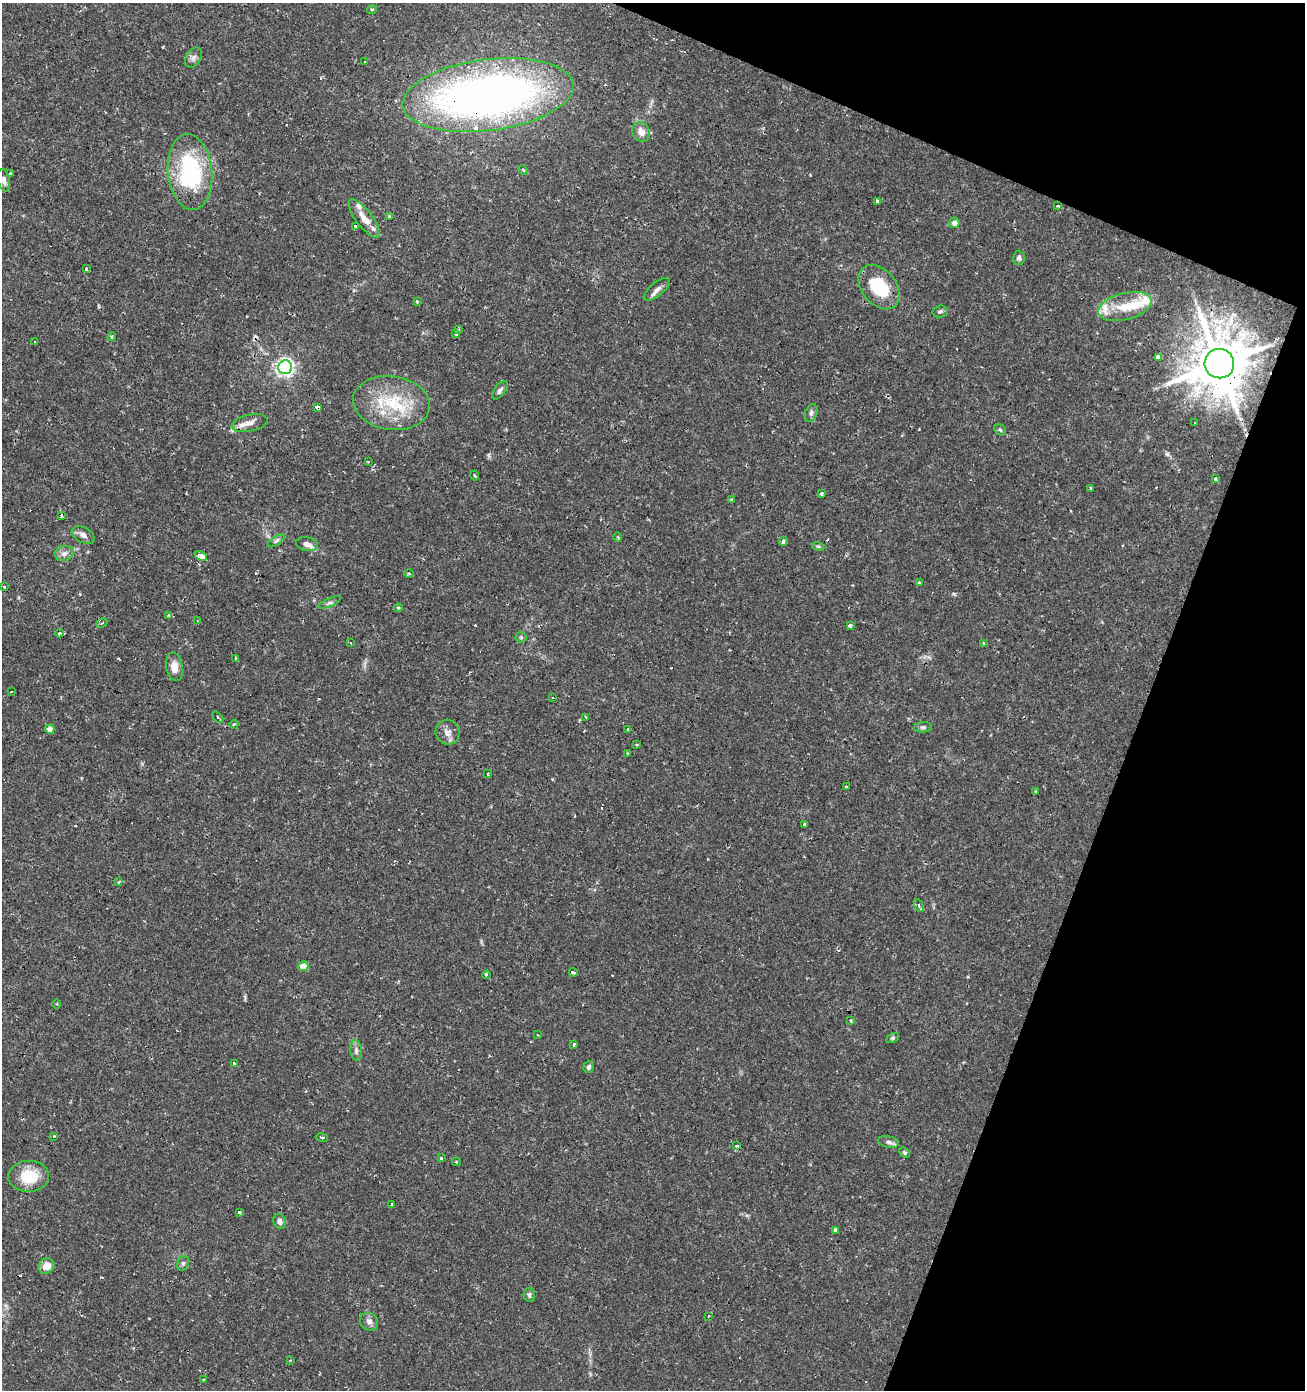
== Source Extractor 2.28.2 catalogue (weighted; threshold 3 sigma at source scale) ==
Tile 8 of 4 x 4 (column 4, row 2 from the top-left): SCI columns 4180-5482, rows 2777-4164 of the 5688 x 5556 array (HDU 1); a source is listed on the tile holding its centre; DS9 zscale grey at full resolution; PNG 1307 x 1392 px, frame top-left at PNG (2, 3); each listed source drawn as its Kron ellipse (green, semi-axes under 4 px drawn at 4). Shown black and unused: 19% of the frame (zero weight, under 2 of 3 exposures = <1% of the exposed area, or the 3 px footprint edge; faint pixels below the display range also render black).
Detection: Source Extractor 2.28.2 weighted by HDU 2 'WHT'; one run over the whole footprint, this tile lists its part. Background 0.0153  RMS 0.0019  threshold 0.00852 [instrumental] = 3 sigma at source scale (4.5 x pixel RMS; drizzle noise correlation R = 1.50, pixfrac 1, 0.0396/0.0396 arcsec/px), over >= 5 px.
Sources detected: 136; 17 cosmic-ray / hot-pixel residue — neither listed nor drawn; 6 inside a brighter listed object's ellipse — not listed separately; the other 113 listed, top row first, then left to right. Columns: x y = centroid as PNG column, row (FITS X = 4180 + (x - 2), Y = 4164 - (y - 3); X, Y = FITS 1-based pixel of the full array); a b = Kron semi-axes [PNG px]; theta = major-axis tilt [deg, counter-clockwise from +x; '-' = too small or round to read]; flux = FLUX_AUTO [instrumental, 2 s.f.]
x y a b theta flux
372 9 5 3 - 0.22
193 58 11 7 61 0.73
365 61 3 3 - 0.68
488 95 86 35 7 120
641 132 10 8 -61 1.5
523 170 5 3 - 0.2
190 172 38 22 -84 21
11 173 4 3 - 0.51
4 180 11 6 -77 0.83
877 201 4 3 - 0.51
1058 206 3 3 - 4.3
389 216 4 3 - 0.2
364 218 23 8 -52 2.5
954 223 5 5 - 0.83
355 226 3 3 - 1.1
1019 258 7 6 - 0.6
87 269 3 3 - 2.6
879 287 25 17 -52 8.4
657 289 16 6 39 1
417 301 3 3 - 0.33
1125 306 27 13 15 5.1
940 312 7 5 14 0.43
458 329 3 3 - 0.45
456 334 3 3 - 0.39
112 337 4 3 - 0.29
34 342 3 3 - 1.4
1158 357 4 4 - 8.2
1219 364 15 14 - 1300
285 367 7 7 - 72
500 390 11 5 54 0.61
391 403 39 27 -8 11
317 407 4 3 - 4.6
811 413 9 6 68 0.55
1195 422 3 3 - 0.36
250 423 18 8 12 1.5
1000 430 6 5 - 0.32
368 462 3 2 - 0.17
474 476 5 2 - 0.2
1215 479 4 3 - 0.34
1091 488 3 2 - 0.23
821 494 3 3 - 0.41
732 500 3 3 - 0.47
61 516 3 3 - 2
83 535 12 7 -29 0.95
618 537 5 3 - 0.19
276 541 9 4 33 0.51
783 541 4 3 - 0.55
307 544 11 7 -11 1.1
818 546 6 4 -18 0.25
64 553 9 7 15 0.95
201 556 6 4 -22 490
409 574 4 3 - 0.21
919 583 4 4 - 0.3
5 587 3 3 - 1
330 602 12 4 23 0.53
398 608 4 4 - 0.26
169 616 4 3 - 0.53
197 621 3 3 - 0.36
102 623 6 4 26 0.25
850 625 3 3 - 0.82
60 633 4 4 - 0.26
521 637 5 5 - 0.29
350 643 3 3 - 1.5
983 643 3 2 - 0.24
236 658 4 2 - 0.33
174 667 14 8 -80 1.9
11 692 3 2 - 0.16
553 697 3 2 - 0.21
218 717 7 3 -50 0.51
586 717 3 2 - 0.22
234 724 4 3 - 0.21
923 727 9 5 5 0.44
50 729 4 4 - 1.9
628 729 3 3 - 3.4
447 732 12 11 - 1.3
636 744 4 3 - 0.2
627 753 3 2 - 0.15
488 773 3 3 - 0.8
846 786 3 3 - 0.24
1035 791 4 3 - 0.25
805 824 4 3 - 0.45
119 882 3 2 - 0.22
919 906 7 3 -60 0.62
303 966 5 5 - 2.1
573 972 4 3 - 1.1
487 975 4 3 - 0.3
57 1004 4 3 - 0.18
850 1021 4 3 - 0.28
537 1035 2 2 - 0.27
893 1038 7 4 28 0.31
574 1044 3 3 - 0.95
356 1050 10 5 -85 0.64
234 1063 3 3 - 1.9
589 1067 6 5 - 0.45
54 1137 3 3 - 0.65
322 1137 6 3 -10 0.25
889 1142 10 6 -14 0.63
737 1146 4 3 - 0.6
905 1153 6 4 -44 0.42
441 1158 3 3 - 0.39
456 1162 4 3 - 0.16
29 1176 20 15 1 5.7
392 1204 3 3 - 0.33
239 1212 3 3 - 0.46
280 1221 7 6 - 0.84
835 1230 3 3 - 8.9
183 1263 7 5 69 0.43
46 1266 8 7 - 1.8
529 1295 7 5 -75 0.4
709 1316 3 2 - 0.13
369 1321 10 8 -42 0.92
290 1360 3 3 - 0.17
203 1380 3 3 - 0.2
Overlapping masked pixels (flux is a lower limit): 4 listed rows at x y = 488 95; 1058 206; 1219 364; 317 407